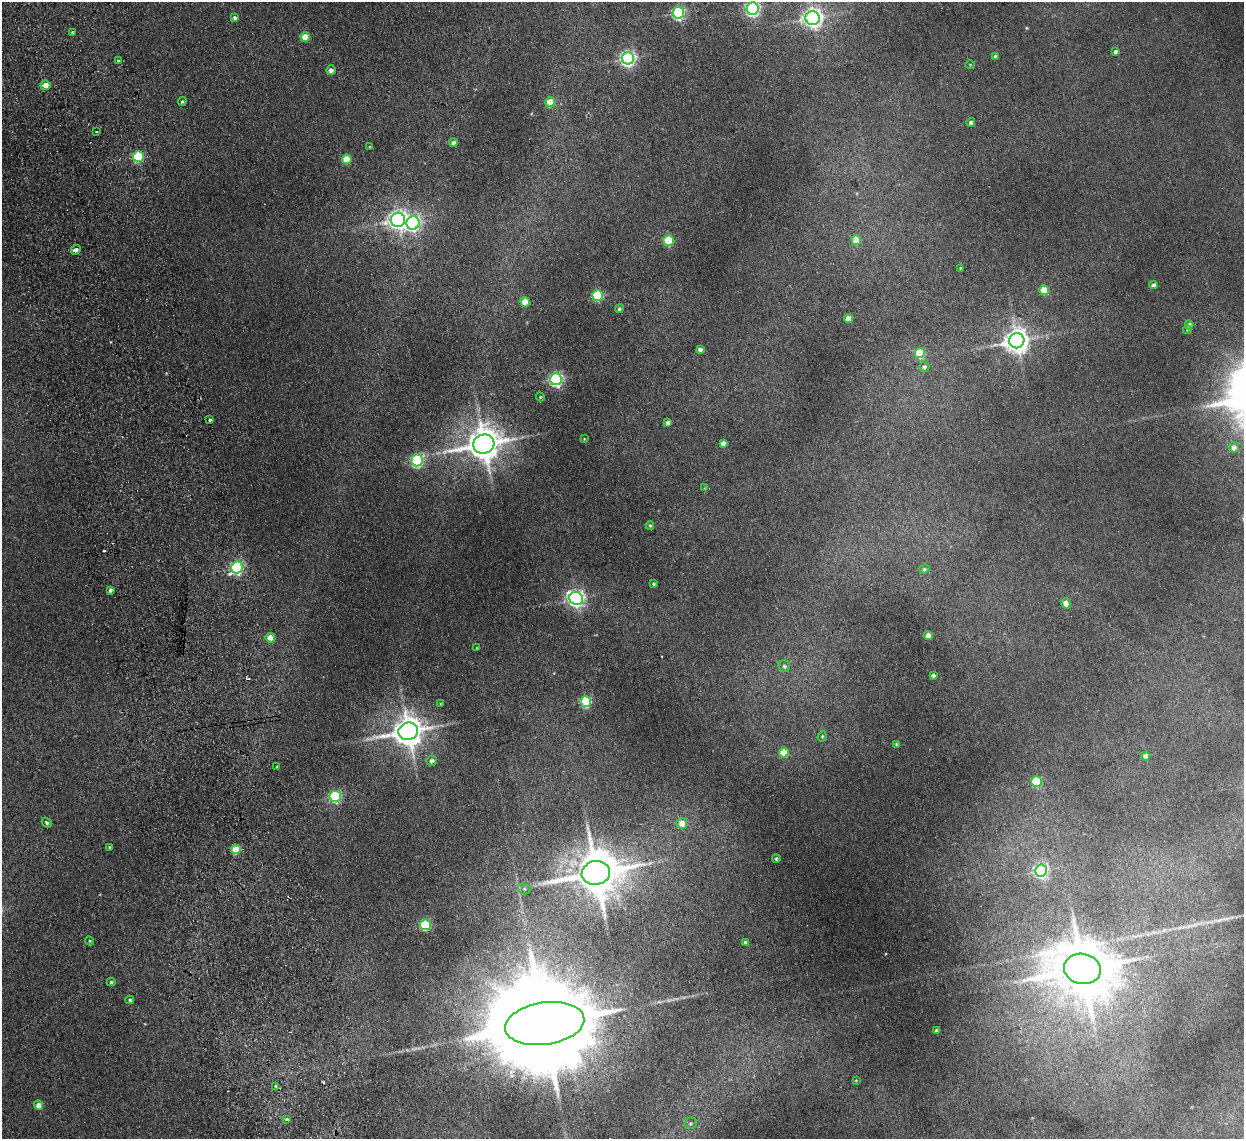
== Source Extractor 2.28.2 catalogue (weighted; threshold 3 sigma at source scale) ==
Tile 11 of 4 x 4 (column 3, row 3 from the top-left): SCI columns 2537-3778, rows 1291-2427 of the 5072 x 4970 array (HDU 1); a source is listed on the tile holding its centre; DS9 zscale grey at full resolution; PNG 1246 x 1141 px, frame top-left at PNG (2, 2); each listed source drawn as its Kron ellipse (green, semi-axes under 4 px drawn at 4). Shown black and unused: <1% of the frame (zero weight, under 2 of 3 exposures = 3% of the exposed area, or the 3 px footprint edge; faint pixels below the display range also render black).
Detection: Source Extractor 2.28.2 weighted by HDU 2 'WHT'; one run over the whole footprint, this tile lists its part. Background 0.0701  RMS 0.01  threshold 0.0462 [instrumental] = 3 sigma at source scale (4.5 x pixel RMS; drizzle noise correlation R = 1.50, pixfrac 1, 0.05/0.05 arcsec/px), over >= 5 px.
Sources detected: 102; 3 too faint to see at this stretch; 6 cosmic-ray / hot-pixel residue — neither listed nor drawn; the other 93 listed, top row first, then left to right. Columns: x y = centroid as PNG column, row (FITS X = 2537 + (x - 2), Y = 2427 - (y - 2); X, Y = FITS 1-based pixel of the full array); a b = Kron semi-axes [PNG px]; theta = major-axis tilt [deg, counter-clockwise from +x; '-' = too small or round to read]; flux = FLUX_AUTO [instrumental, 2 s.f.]
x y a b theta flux
753 9 6 6 - 260
678 13 6 5 - 180
234 18 4 3 - 2.2
813 18 7 7 - 520
73 33 3 3 - 2.8
305 37 5 4 - 15
1115 51 3 3 - 2.6
996 57 4 4 - 3.1
628 58 6 6 - 290
119 61 3 3 - 3.4
970 65 4 3 - 0.78
331 70 5 5 - 5
45 85 5 5 - 11
182 102 4 4 - 1.6
550 102 5 5 - 30
971 122 4 4 - 3
96 132 2 2 - 0.88
453 143 4 4 - 4.8
370 147 3 3 - 0.96
138 156 5 5 - 87
347 159 5 5 - 30
398 220 7 7 - 540
413 223 7 6 - 280
669 240 5 5 - 55
856 240 5 5 - 27
76 250 5 3 - 14
961 268 3 3 - 1.2
1153 285 4 4 - 4.6
1044 290 5 5 - 29
597 295 5 5 - 83
525 302 5 5 - 26
619 309 4 4 - 1.7
849 318 4 4 - 13
1189 325 4 4 - 5.5
1187 330 4 4 - 1.6
1017 341 7 7 - 1000
700 349 4 4 - 4.8
920 353 5 5 - 65
924 367 5 5 - 3.1
556 379 6 6 - 210
540 397 4 4 - 1.1
210 420 3 3 - 3.7
668 422 4 4 - 4.5
584 439 3 2 - 0.65
723 443 4 4 - 4.9
484 444 11 9 15 2400
1234 447 5 5 - 7.2
417 460 6 6 - 160
705 488 4 3 - 1.1
650 525 4 3 - 1.4
237 567 6 5 - 190
924 569 5 4 - 2.2
654 584 3 3 - 1.4
110 590 4 3 - 3
576 598 7 6 - 400
1066 603 5 4 - 10
928 635 4 4 - 13
270 638 5 4 - 17
477 648 3 2 - 0.75
784 666 6 5 - 2.8
933 675 4 3 - 3
586 702 5 5 - 110
441 704 4 3 - 0.98
408 731 10 8 14 1800
822 736 5 4 - 1.3
897 744 4 3 - 2.4
784 752 5 5 - 31
1146 756 4 4 - 7.6
432 761 5 5 - 4.5
277 767 3 3 - 10
1036 781 5 5 - 61
335 796 5 5 - 130
46 823 5 4 - 1.9
682 823 5 5 - 18
110 847 4 3 - 0.95
236 849 5 5 - 37
776 859 4 3 - 1.5
1041 870 6 6 - 240
596 873 14 12 9 4900
524 889 6 5 - 2.1
425 925 5 5 - 120
89 941 5 4 - 1.3
745 942 4 3 - 2.5
1082 969 18 15 -12 6800
111 982 4 4 - 1.7
130 1000 4 3 - 1.7
545 1024 40 21 8 38000
937 1030 4 3 - 3
856 1080 3 3 - 0.85
276 1086 3 3 - 5.5
39 1105 4 4 - 9.1
286 1119 4 3 - 5.2
690 1123 6 5 - 2